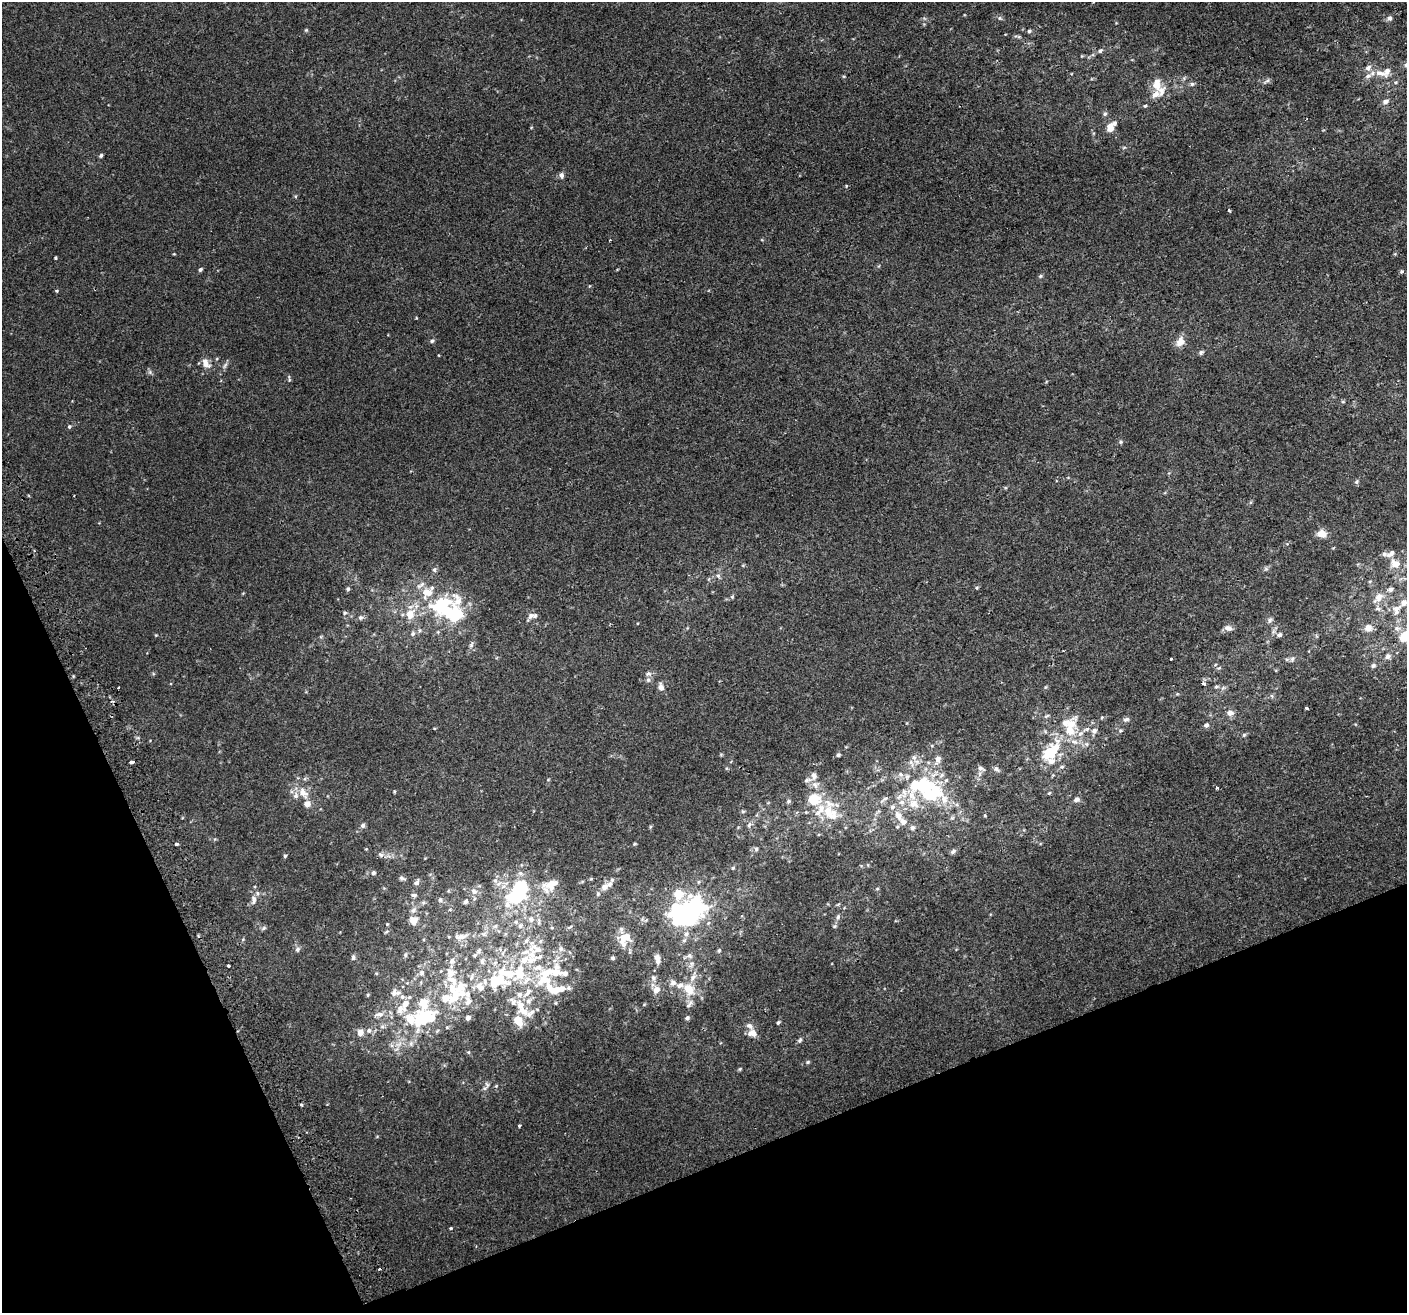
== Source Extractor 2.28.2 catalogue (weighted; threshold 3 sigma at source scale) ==
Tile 14 of 4 x 4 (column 2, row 4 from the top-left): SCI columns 1444-2848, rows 104-1414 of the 5699 x 5506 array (HDU 1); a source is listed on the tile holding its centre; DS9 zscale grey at full resolution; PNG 1409 x 1315 px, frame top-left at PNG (2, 2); no overlay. Shown black and unused: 20% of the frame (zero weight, under 2 of 3 exposures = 2% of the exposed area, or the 3 px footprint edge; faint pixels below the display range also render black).
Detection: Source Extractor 2.28.2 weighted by HDU 2 'WHT'; one run over the whole footprint, this tile lists its part. Background 0.00186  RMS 0.0028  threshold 0.0126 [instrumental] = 3 sigma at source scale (4.5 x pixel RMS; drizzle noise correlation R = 1.50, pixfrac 1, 0.0396/0.0396 arcsec/px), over >= 5 px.
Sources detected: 277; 8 inside a brighter object's white glare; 5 cosmic-ray / hot-pixel residue — not listed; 75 inside a brighter listed object's ellipse — not listed separately; the other 189 listed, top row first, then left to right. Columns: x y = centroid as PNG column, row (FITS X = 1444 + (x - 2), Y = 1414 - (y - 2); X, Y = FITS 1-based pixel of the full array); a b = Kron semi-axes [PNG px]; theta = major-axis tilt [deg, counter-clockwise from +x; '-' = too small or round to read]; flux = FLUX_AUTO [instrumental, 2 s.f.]
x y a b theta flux
1000 18 6 5 - 0.54
1389 18 6 6 - 0.9
306 30 5 4 - 0.31
1029 31 5 5 - 0.43
1100 51 6 5 - 0.66
1380 73 23 8 -14 2.9
1184 78 5 5 - 0.41
1267 80 8 5 61 0.63
1192 84 6 6 - 0.54
1161 91 21 12 -78 3.1
1385 101 7 5 24 1
1145 106 5 4 - 0.32
1105 114 6 5 - 0.51
1110 127 8 6 83 3.2
1124 147 6 3 19 0.33
101 155 6 4 58 0.45
561 175 8 6 -89 0.87
846 186 3 3 - 0.52
1229 210 4 3 - 0.3
55 258 3 3 - 0.27
200 270 5 4 - 0.49
1402 271 4 4 - 0.69
1040 276 5 5 - 0.39
57 291 4 4 - 0.28
416 318 3 3 - 0.27
432 341 6 5 - 0.48
1180 342 11 9 62 2.5
1201 352 7 5 38 0.5
206 363 14 8 -54 2
225 365 9 4 55 0.69
289 379 10 3 -86 0.37
1343 402 6 4 0 0.3
69 426 6 5 - 0.44
1120 442 6 4 -90 0.36
1357 482 6 5 - 0.53
1322 534 11 8 -10 2.4
1391 553 11 6 41 1
1395 564 11 9 -37 2.9
434 569 7 6 - 0.53
718 576 6 5 - 0.6
977 588 5 4 - 0.31
348 589 6 5 - 0.48
1390 589 7 5 5 0.87
732 597 5 5 - 0.34
1379 597 13 10 45 2.5
444 609 37 24 -35 22
1396 609 17 11 67 2.8
345 613 6 5 - 0.44
410 614 12 10 67 3.7
531 615 10 8 32 1.2
360 618 6 6 - 0.66
1270 620 8 6 76 0.71
1228 628 11 7 -12 1.2
1368 628 8 8 - 2.2
419 630 6 4 -72 0.39
413 634 7 6 - 0.61
156 635 4 4 - 0.21
1279 635 7 5 34 0.65
1406 635 23 14 37 7.1
1063 651 3 2 - 0.16
1388 656 7 6 - 1.1
1171 659 3 3 - 0.93
1292 659 7 6 - 0.64
1373 665 6 6 - 0.68
648 673 8 5 -4 0.74
648 680 6 6 - 0.67
661 687 8 6 -82 1.5
1046 687 6 4 69 0.32
1216 687 6 5 - 0.49
1272 696 6 4 -71 0.39
1307 708 4 3 - 1.5
1230 713 8 7 - 1.7
1046 716 8 4 27 0.47
1102 717 5 3 - 0.26
1126 719 9 6 18 0.76
1071 724 24 14 56 6.3
1206 725 6 5 - 0.86
1120 730 6 5 - 0.45
1094 731 9 7 44 1.1
1244 735 5 4 - 0.43
1074 742 12 6 -12 1.6
1049 753 13 9 48 11
838 755 5 4 - 0.48
914 757 8 6 -90 1.1
938 759 8 7 - 1.6
132 762 5 3 - 2
980 768 8 6 -29 0.9
996 769 8 6 -50 0.74
900 774 6 6 - 0.75
814 776 10 7 -84 1.2
807 780 11 5 17 0.79
1217 788 3 3 - 0.58
303 793 17 11 -51 3.5
1049 793 6 4 44 0.31
931 794 51 23 10 21
814 799 19 17 0 7.1
1076 799 8 6 35 1.1
789 801 6 5 - 0.54
743 811 6 4 18 0.37
833 816 12 10 6 2.4
899 816 13 9 -54 2.4
363 825 6 6 - 0.68
749 825 7 5 47 0.64
650 827 6 4 72 0.33
912 827 6 6 - 0.76
176 844 3 3 - 1.7
634 844 5 4 - 0.3
756 849 6 5 - 0.6
953 851 8 5 31 0.69
381 855 8 6 -32 0.82
285 856 5 4 - 0.36
733 868 5 4 - 0.38
373 873 7 6 - 0.73
402 878 10 5 -16 0.69
495 880 6 4 -1 0.46
612 880 6 5 - 0.43
417 883 8 6 43 0.89
550 886 23 14 15 4.5
604 887 9 7 35 1.8
877 889 6 4 18 0.3
474 891 8 8 - 1.1
678 894 15 13 -88 4.5
414 895 9 6 -6 0.79
514 896 26 17 12 14
253 900 15 7 88 1.5
440 900 7 6 - 0.64
466 902 5 4 - 0.55
413 910 9 7 33 1.1
449 910 4 3 - 0.4
683 916 23 19 11 36
838 917 7 5 70 0.64
531 919 8 7 - 1.2
414 920 10 9 - 2.6
387 924 4 4 - 0.28
520 926 7 5 1 0.69
834 926 6 5 - 0.4
264 928 7 5 37 0.47
386 932 6 3 19 0.35
461 937 18 8 6 2
625 937 17 10 -5 2.9
532 948 21 12 82 4.5
297 949 7 6 - 0.75
561 949 8 7 - 0.9
719 951 6 4 51 0.43
503 953 6 4 71 0.48
405 955 6 5 - 0.44
475 955 7 6 - 0.59
689 956 8 7 - 0.86
353 957 7 5 -85 0.57
657 957 9 7 -67 1.2
613 958 4 3 - 0.47
452 961 8 7 - 1.1
691 964 12 6 57 1.1
228 965 3 3 - 2.1
538 967 14 9 2 2.7
421 973 8 7 - 0.92
450 973 10 9 - 2.2
506 973 37 17 -13 12
693 977 12 7 57 1.7
653 978 7 6 - 0.75
542 981 27 13 17 7.2
673 983 9 9 - 1.2
480 987 15 11 -48 3
459 988 23 12 38 6.3
689 989 14 11 -53 4.9
656 990 8 7 - 2.1
555 991 13 9 10 3.3
394 992 12 8 78 1.6
368 995 4 4 - 0.33
468 1001 26 9 -88 3.2
689 1004 15 5 56 1.2
520 1005 16 11 -78 3.8
401 1009 17 13 22 4
379 1014 16 7 11 1.8
423 1018 31 18 36 16
687 1018 6 5 - 0.68
518 1020 13 9 -57 4.2
778 1022 5 4 - 0.39
447 1027 6 3 19 0.31
369 1031 8 7 - 1
360 1032 9 8 - 1.7
752 1033 10 8 -6 2
800 1040 7 5 63 0.55
808 1062 5 5 - 0.38
740 1069 5 4 - 0.3
484 1088 7 5 44 0.64
302 1105 3 3 - 0.83
519 1125 3 3 - 1
450 1229 3 3 - 0.44
Isophote crosses this tile's border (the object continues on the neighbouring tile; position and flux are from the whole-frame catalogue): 1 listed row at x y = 1406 635
Unlisted compact peaks at least as high as the median listed source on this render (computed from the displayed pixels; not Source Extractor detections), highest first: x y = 394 791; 150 372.